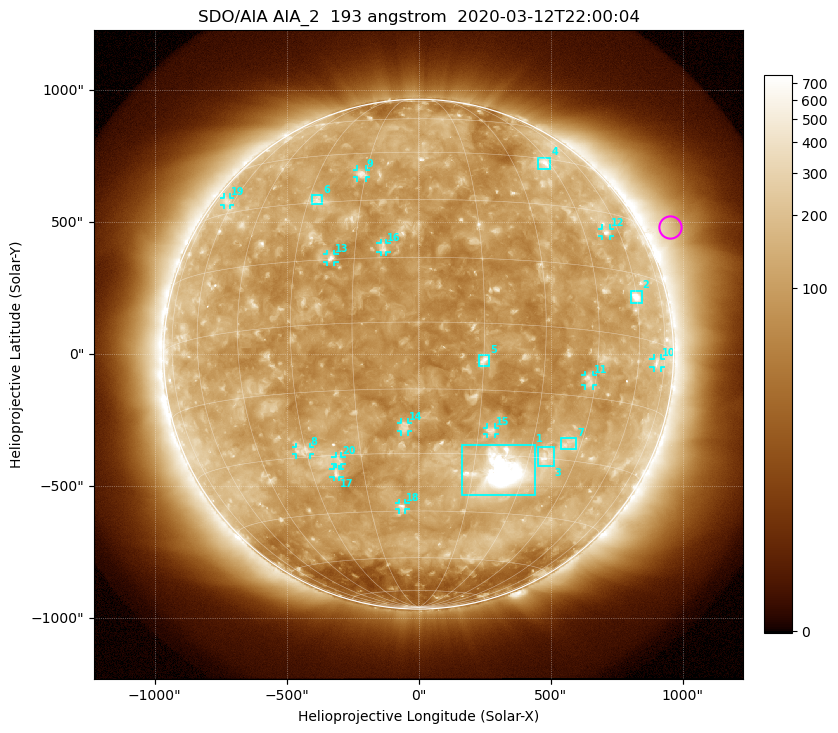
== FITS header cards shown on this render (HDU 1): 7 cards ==
TELESCOP= 'SDO/AIA'
INSTRUME= 'AIA_2'
WAVELNTH=                  193
WAVEUNIT= 'angstrom'
DATE-OBS= '2020-03-12T22:00:04.85'
CTYPE1  = 'HPLN-TAN'
CTYPE2  = 'HPLT-TAN'

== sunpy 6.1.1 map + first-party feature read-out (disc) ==
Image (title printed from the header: SDO/AIA AIA_2  193 angstrom  2020-03-12T22:00:04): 1024 x 1024 px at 2.4 arcsec/px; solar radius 966 arcsec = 402 px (full disc in frame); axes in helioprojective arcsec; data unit not stated in the header (colour bar unlabelled)
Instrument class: DISC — disc imager (sunpy class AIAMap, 193 A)
Bright regions (active regions / flare kernels): reference = the median radial profile (limb darkening/brightening removed); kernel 9 px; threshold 5 sigma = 171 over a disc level ~108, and >= 1.15x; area >= 12 px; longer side >= 10 px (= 24 arcsec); searched inside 0.97 R_sun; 21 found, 20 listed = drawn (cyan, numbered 1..; 13 of them under ~33 arcsec drawn as corner ticks so the feature stays visible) (cap 20 boxes per figure: the strongest are kept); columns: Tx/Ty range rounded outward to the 5 arcsec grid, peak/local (2 s.f.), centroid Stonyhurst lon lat
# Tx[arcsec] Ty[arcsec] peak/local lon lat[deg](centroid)
1 160..445 -535..-340 19 +23 -34
2 805..845 195..240 8.7 +60 +9
3 450..510 -425..-350 4.8 +35 -30
4 450..500 700..745 4.4 +43 +43
5 230..270 -45..-5 6.6 +15 -8
6 -405..-365 565..605 3.8 -27 +31
7 540..600 -360..-320 3.2 +41 -26
8 -465..-410 -380..-350 3.1 -31 -28
9 -235..-200 670..700 4.1 -16 +38
10 890..920 -50..-15 3.2 +70 -5
11 630..660 -120..-80 3.7 +43 -11
12 695..725 445..475 4 +54 +24
13 -345..-320 350..380 5.4 -21 +15
14 -65..-40 -295..-260 3.9 -3 -24
15 260..290 -305..-275 4 +18 -24
16 -145..-120 385..420 3.8 -8 +17
17 -325..-300 -465..-435 3.6 -23 -34
18 -75..-50 -590..-565 3.7 -5 -44
19 -740..-715 565..595 2.5 -64 +34
20 -315..-290 -415..-385 3.3 -21 -31
Off-limb structures (1.02-1.3 R_sun): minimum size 162 px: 4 found; the strongest spans PA ~270..315 deg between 1.02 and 1.3 R_sun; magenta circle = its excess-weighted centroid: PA ~295 deg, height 1.11 R_sun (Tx ~950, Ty ~485 arcsec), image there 2.4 x the reference